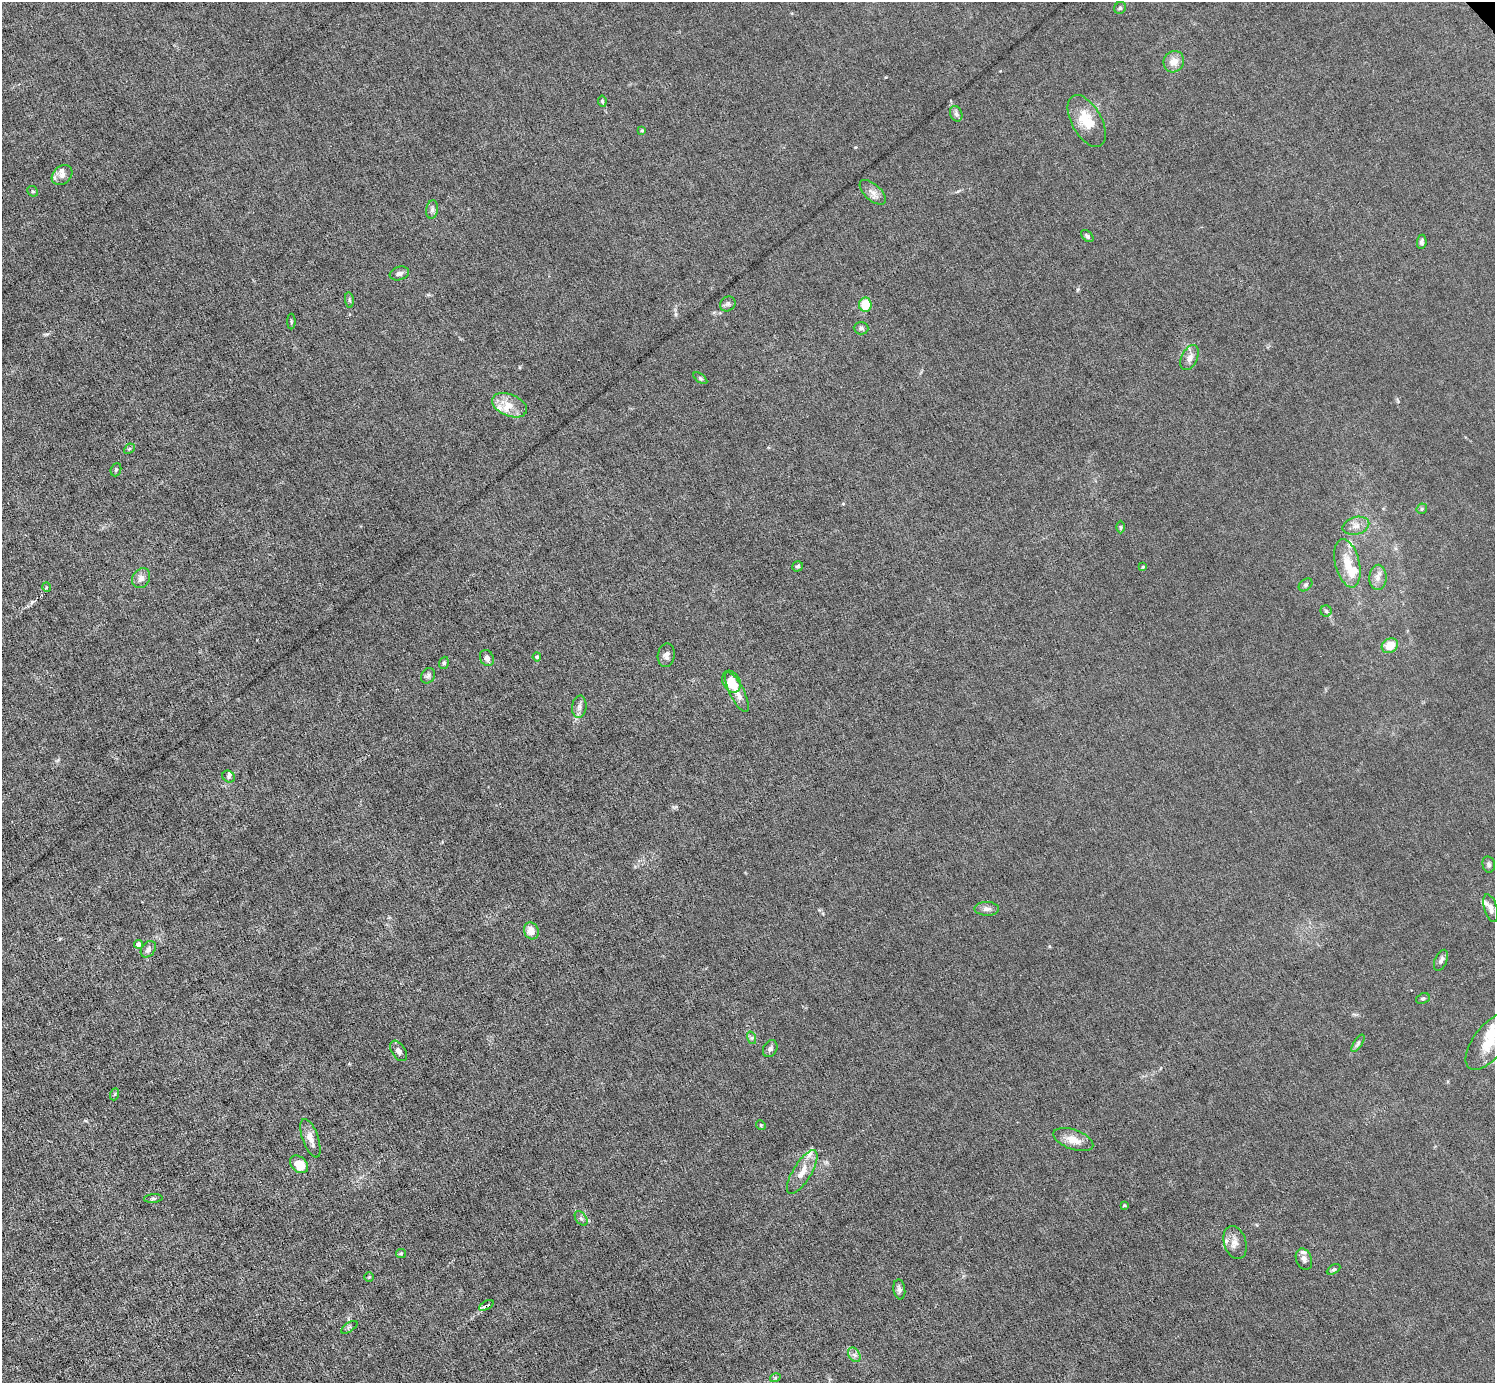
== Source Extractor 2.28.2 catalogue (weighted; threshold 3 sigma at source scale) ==
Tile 7 of 4 x 4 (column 3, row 2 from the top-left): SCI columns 2988-4480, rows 3058-4438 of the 5974 x 5972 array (HDU 1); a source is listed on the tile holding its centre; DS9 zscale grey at full resolution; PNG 1497 x 1385 px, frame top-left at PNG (2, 2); each listed source drawn as its Kron ellipse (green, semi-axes under 4 px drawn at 4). Shown black and unused: <1% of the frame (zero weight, under 6 of 12 exposures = <1% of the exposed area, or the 3 px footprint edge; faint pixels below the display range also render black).
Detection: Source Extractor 2.28.2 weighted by HDU 2 'WHT'; one run over the whole footprint, this tile lists its part. Background 0.0142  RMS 0.003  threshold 0.0124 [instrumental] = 3 sigma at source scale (4.09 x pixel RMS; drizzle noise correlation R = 1.36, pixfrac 0.8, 0.05/0.05 arcsec/px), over >= 5 px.
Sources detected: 88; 1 cosmic-ray / hot-pixel residue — neither listed nor drawn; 11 inside a brighter listed object's ellipse — not listed separately; the other 76 listed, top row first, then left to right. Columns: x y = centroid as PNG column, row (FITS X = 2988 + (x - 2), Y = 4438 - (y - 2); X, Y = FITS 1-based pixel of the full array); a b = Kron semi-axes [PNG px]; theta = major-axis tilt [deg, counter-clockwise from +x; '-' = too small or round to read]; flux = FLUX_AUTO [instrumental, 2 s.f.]
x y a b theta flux
1120 8 6 5 - 0.56
1174 62 11 10 - 2.6
602 101 5 4 - 0.41
956 114 8 6 -70 0.81
1087 121 28 15 -61 6.8
642 130 4 3 - 0.27
62 175 11 9 40 1.6
33 191 6 5 - 0.45
873 192 16 8 -42 1.9
432 209 9 6 82 0.9
1087 236 7 4 -45 0.63
1422 242 7 4 84 0.66
399 273 10 6 18 1
349 300 7 4 -82 0.42
728 304 8 7 - 0.82
865 305 7 6 - 6.3
291 322 8 4 90 0.37
861 328 7 6 - 0.75
1190 358 13 8 64 1.7
700 378 8 4 -36 0.43
509 405 18 11 -22 3.7
129 449 6 4 42 0.44
116 470 7 5 69 0.47
1422 509 5 5 - 0.44
1356 526 14 8 15 2
1120 527 6 4 -89 0.39
1347 563 25 12 -76 5
798 566 5 5 - 0.53
1143 567 4 3 - 0.24
1378 577 12 8 89 1.8
141 578 10 8 55 1.6
1306 585 8 5 41 0.57
46 587 5 3 - 0.25
1326 611 5 5 - 0.46
1390 646 9 7 30 4.9
666 655 12 8 81 1.3
537 657 4 4 - 0.54
487 658 8 6 -64 1.1
444 663 6 4 70 0.46
428 676 8 6 55 0.8
731 682 11 8 -61 5.2
737 692 22 7 -63 2.8
579 707 11 7 83 1.2
229 777 6 5 - 0.65
1489 864 8 6 -77 0.7
1491 908 14 6 -74 1.5
987 909 12 7 -1 1.3
531 931 8 7 - 2.6
138 944 4 4 - 0.89
148 949 9 6 52 0.98
1441 960 11 6 67 1
1423 998 7 5 22 0.52
752 1038 6 4 -72 0.49
1489 1042 33 16 53 8
1358 1043 10 4 57 0.66
770 1049 9 6 61 0.84
398 1051 11 6 -56 1.1
115 1094 6 4 71 0.42
761 1125 5 4 - 0.32
310 1138 20 8 -70 2.4
1073 1140 21 10 -20 3.6
299 1164 10 7 -42 4.8
802 1172 25 9 59 4.1
153 1199 9 4 5 0.48
1124 1205 4 3 - 0.3
581 1218 8 5 -53 0.7
1235 1243 17 11 -72 2.5
401 1253 5 4 - 0.35
1304 1259 11 7 -70 1.2
1334 1269 7 4 30 0.46
369 1277 4 4 - 0.29
899 1289 10 6 -82 0.94
486 1305 8 3 29 6
349 1327 9 4 34 0.52
854 1355 8 5 -58 0.92
775 1378 5 3 - 0.29
Overlapping masked pixels (flux is a lower limit): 1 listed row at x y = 486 1305
Isophote crosses this tile's border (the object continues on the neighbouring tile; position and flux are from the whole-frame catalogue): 1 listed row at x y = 1489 1042